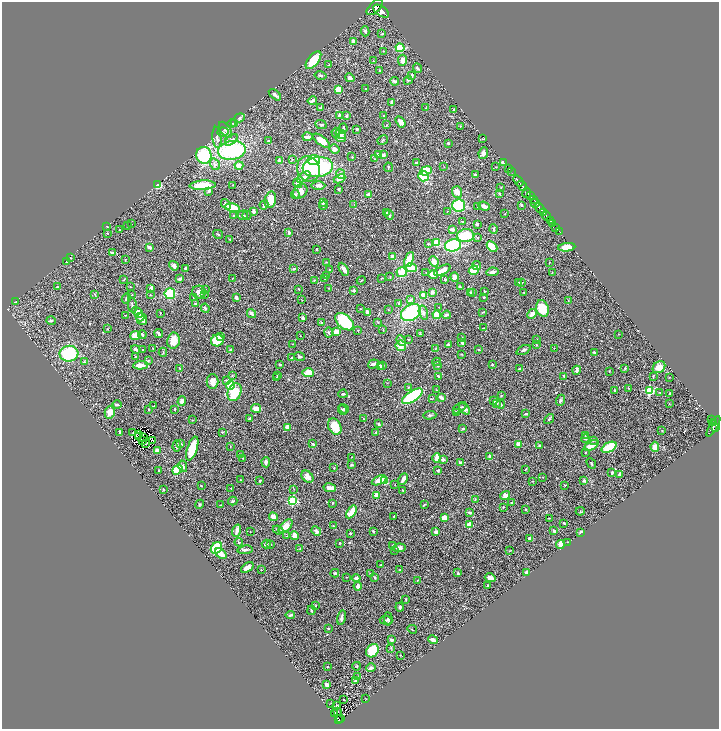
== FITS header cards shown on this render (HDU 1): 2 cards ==
NAXIS1  =                 1434
NAXIS2  =                 1453

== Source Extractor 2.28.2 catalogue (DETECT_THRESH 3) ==
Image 1434 x 1453 px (HDU 1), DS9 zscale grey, zoomed out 1/2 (1 PNG px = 2 x 2 image px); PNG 721 x 731 px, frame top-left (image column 2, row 1453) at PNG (2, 2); each listed source drawn as its Kron ellipse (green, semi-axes under 4 px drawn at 4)
Background 0.58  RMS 0.022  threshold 0.0658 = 3 sigma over >= 5 px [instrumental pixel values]
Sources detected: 545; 23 cannot appear on this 1/2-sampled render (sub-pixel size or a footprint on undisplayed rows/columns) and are neither listed nor drawn; of the other 522, the 500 brightest by FLUX_AUTO listed and drawn (22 fainter detections omitted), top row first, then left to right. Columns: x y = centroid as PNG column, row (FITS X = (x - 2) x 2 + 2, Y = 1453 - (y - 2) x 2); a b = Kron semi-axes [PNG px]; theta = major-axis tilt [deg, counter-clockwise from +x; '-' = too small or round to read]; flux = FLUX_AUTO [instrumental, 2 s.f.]
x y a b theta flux
375 7 10 5 45 4100
381 11 9 5 -33 4000
365 31 5 4 - 6.7
382 34 4 2 - 4.2
353 41 3 2 - 19
400 48 4 3 - 120
383 51 2 1 - 2.3
313 60 10 5 51 110
402 60 5 4 - 21
373 61 2 2 - 1.5
329 65 3 2 - 3.4
417 68 5 3 - 7.2
380 71 3 3 - 9.2
320 75 6 3 -12 6.9
412 75 4 3 - 6.5
350 78 5 3 - 14
408 80 4 3 - 4.8
394 81 4 3 - 8.1
338 89 4 3 - 50
366 89 3 2 - 2.2
275 95 7 3 -41 12
312 101 5 2 - 14
392 102 4 3 - 13
320 108 4 2 - 2.7
426 108 3 2 - 1.7
454 109 4 2 - 3
339 115 4 3 - 7.8
347 116 4 3 - 4.5
383 116 3 2 - 2.3
239 118 5 4 - 8.1
401 122 6 4 -57 32
232 124 4 3 - 3
235 124 4 2 - 3
321 125 6 3 -24 5.6
386 125 3 2 - 2.2
460 126 3 3 - 2.7
343 128 4 3 - 11
357 129 3 2 - 5.8
226 130 9 5 -56 17
223 132 5 4 - 8.1
336 133 5 3 - 11
341 134 6 3 -36 13
217 137 10 4 -85 14
308 137 5 3 - 17
341 137 5 4 - 19
482 139 3 2 - 1.6
231 140 7 4 37 14
383 140 5 2 - 2.5
268 141 2 2 - 2.2
321 141 10 4 -37 50
448 143 2 2 - 7.9
334 149 5 4 - 14
232 150 14 9 9 420
483 153 6 4 66 16
204 155 8 7 - 250
379 155 4 3 - 18
383 155 3 2 - 22
352 157 3 3 - 3.2
292 159 3 2 - 1.7
374 159 3 2 - 2.5
279 160 3 2 - 12
314 160 6 5 - 86
416 162 3 2 - 9.3
503 163 3 2 - 46
215 164 6 4 -56 14
239 165 4 3 - 29
318 167 15 10 7 340
388 167 5 2 - 3.2
444 167 3 2 - 1.9
496 167 3 2 - 2.3
308 169 13 11 -64 140
509 169 2 1 - 17
426 171 6 4 23 110
511 171 2 1 - 26
341 174 5 4 - 14
475 175 3 3 - 5.8
424 176 5 5 - 100
304 177 8 4 34 21
339 179 6 3 26 32
518 181 6 2 -53 1500
298 183 5 4 - 26
158 185 4 3 - 77
203 185 13 4 3 96
233 185 2 2 - 1.6
318 186 7 4 -1 15
522 186 6 2 -50 880
501 187 2 2 - 1.8
339 189 3 2 - 6.8
209 191 4 3 - 8.7
300 191 8 6 49 32
457 192 6 5 - 37
527 193 5 4 - 230
295 194 4 3 - 5.1
499 194 3 2 - 4.1
369 195 3 3 - 44
530 196 4 2 - 420
533 199 3 1 - 280
270 200 8 5 78 68
323 202 4 3 - 11
535 203 4 4 - 690
226 204 6 4 -49 11
264 205 4 3 - 13
354 205 3 2 - 2.6
459 205 6 6 - 180
521 205 3 2 - 5.4
323 206 4 2 - 2.1
478 206 3 3 - 2.8
484 206 6 3 -22 24
232 208 7 4 -13 100
540 208 6 2 -54 2200
253 211 4 2 - 18
447 211 2 2 - 1.9
387 213 3 2 - 2.9
544 213 2 2 - 400
505 214 2 1 - 1.9
234 215 3 3 - 3.4
243 215 5 3 - 6.4
247 215 5 3 - 4.3
389 215 5 2 - 6.3
547 216 5 2 - 990
550 220 3 2 - 170
462 222 4 3 - 3.6
131 224 2 1 - 1.7
477 224 4 3 - 6.6
553 224 2 2 - 96
107 226 2 2 - 2.4
128 226 2 2 - 1.9
556 227 2 2 - 38
494 229 5 3 - 5.6
119 230 2 1 - 2.2
452 230 4 2 - 15
559 231 3 1 - 10
107 233 2 2 - 1.5
289 233 4 3 - 5.8
218 234 5 2 - 5.6
465 236 9 6 4 140
478 238 3 2 - 3.3
229 239 3 2 - 2.3
436 242 4 3 - 77
428 244 4 2 - 3
453 245 8 6 12 260
149 247 3 3 - 19
492 247 6 4 -46 66
567 247 8 4 7 55
316 249 2 2 - 3.6
113 253 4 3 - 10
392 256 4 3 - 17
70 258 2 2 - 3.5
125 260 2 2 - 2.6
409 260 8 4 69 75
434 261 6 4 -66 30
67 262 3 2 - 7.2
326 262 3 2 - 2.2
549 263 2 1 - 1.4
476 265 4 3 - 6.3
174 266 5 4 - 15
186 268 3 3 - 7.8
411 268 5 3 - 78
294 269 4 2 - 5.4
329 269 2 2 - 1.8
344 269 7 3 -59 21
442 270 9 3 28 25
474 270 5 4 - 74
402 272 5 5 - 58
492 272 6 3 8 17
426 273 3 2 - 2.4
552 273 3 1 - 1.5
433 274 5 4 - 51
326 276 3 3 - 2.7
390 277 2 2 - 1.7
455 277 5 4 - 17
325 278 4 3 - 3.5
382 278 3 2 - 1.8
180 279 3 2 - 15
232 279 3 2 - 1.8
445 279 2 2 - 5.5
124 280 3 2 - 2.5
314 280 2 2 - 2.9
361 280 5 2 - 2.7
519 283 3 2 - 3.3
521 283 3 2 - 4.2
57 287 2 2 - 5.1
130 287 2 1 - 1.7
460 287 3 2 - 5
151 288 3 3 - 12
328 288 2 2 - 1.8
205 289 3 2 - 1.9
299 289 2 2 - 4.8
354 290 3 3 - 7.3
484 291 3 2 - 2.5
199 292 7 6 - 20
432 292 3 3 - 18
470 292 3 3 - 4.4
472 292 3 3 - 4.1
524 292 3 2 - 2
95 294 3 2 - 2.3
170 294 5 5 - 180
132 295 2 2 - 2.4
150 295 2 2 - 2
204 295 3 2 - 2.8
423 295 4 3 - 27
484 297 3 2 - 3.2
193 298 2 1 - 1.4
236 298 3 2 - 14
126 299 5 3 - 5.9
301 299 3 2 - 1.5
410 300 4 3 - 9.6
568 301 3 2 - 1.5
16 302 3 2 - 2.2
399 303 3 3 - 4.3
195 304 2 2 - 16
132 305 8 3 -78 7.9
439 307 2 2 - 1.5
205 308 4 3 - 6.5
542 308 8 6 -72 95
360 309 3 2 - 2
388 310 2 2 - 2
138 312 6 4 -47 20
411 312 11 7 31 290
483 312 3 2 - 4.2
160 313 2 2 - 2.4
251 313 5 3 - 15
368 313 4 2 - 31
423 313 7 4 -76 15
532 314 5 3 - 27
126 315 2 2 - 1.8
437 315 4 4 - 63
447 315 4 2 - 9.9
140 317 4 3 - 10
303 318 3 2 - 12
142 319 6 5 - 19
51 320 5 3 - 7.3
321 322 3 3 - 3.5
344 322 11 6 -42 270
378 322 3 2 - 2.4
483 328 3 2 - 2.6
108 329 3 2 - 1.7
383 330 2 2 - 1.7
358 331 3 2 - 2.1
336 332 4 3 - 49
159 333 5 2 - 9.2
329 333 5 3 - 5
420 334 4 3 - 3.5
619 334 3 2 - 1.6
142 335 4 3 - 7.7
135 336 5 4 - 62
300 336 2 2 - 1.7
221 337 3 2 - 7.8
462 338 3 2 - 2.6
536 339 2 2 - 1.9
217 340 6 6 - 100
401 340 5 3 - 15
408 340 3 2 - 2.7
173 341 8 6 79 44
462 342 4 2 - 15
293 344 2 2 - 1.5
448 345 2 2 - 23
536 345 2 2 - 3
401 346 5 5 - 37
153 348 2 2 - 2.6
436 348 3 2 - 3
554 348 2 2 - 1.6
136 349 5 3 - 8.9
142 350 2 2 - 6.3
230 350 3 2 - 7.9
479 350 3 2 - 3.1
524 350 7 3 26 10
163 352 4 3 - 4
594 352 2 2 - 11
69 354 9 8 - 190
462 354 3 2 - 2.1
135 356 2 2 - 3.1
300 356 5 4 - 6.7
291 358 2 2 - 5.3
84 361 4 3 - 3.8
148 361 4 3 - 3.5
437 362 4 3 - 4
373 364 5 3 - 13
140 365 7 4 2 27
280 365 4 2 - 3.1
383 365 3 3 - 5.3
438 365 4 4 - 4.4
492 365 2 2 - 5.4
380 366 3 3 - 17
659 367 7 5 40 46
625 368 3 3 - 3.2
180 369 3 2 - 2.7
519 369 3 2 - 4.8
577 370 4 3 - 13
609 371 3 2 - 2.5
308 373 6 4 -3 49
232 375 4 3 - 4
278 376 3 2 - 3.7
438 376 4 2 - 4.9
564 376 3 2 - 4.3
653 376 3 2 - 2.7
670 377 2 2 - 2.4
277 378 3 2 - 4.7
226 380 4 3 - 4.4
212 382 7 6 - 25
387 383 3 2 - 1.6
230 385 4 4 - 88
408 387 3 3 - 3
628 388 2 2 - 2
436 390 3 2 - 2.2
615 390 2 2 - 4.7
649 391 3 3 - 370
235 392 9 6 69 130
660 392 2 2 - 2.1
343 394 4 2 - 4.5
669 394 3 2 - 7.1
412 396 12 5 34 360
501 396 2 2 - 2.1
441 397 4 2 - 21
432 399 3 2 - 2.1
560 400 6 4 67 6.8
182 401 5 4 - 21
493 401 4 2 - 6.3
497 403 2 2 - 8.7
117 404 4 3 - 9.2
501 404 4 3 - 6.5
669 404 2 2 - 1.4
154 406 2 1 - 1.9
256 408 5 3 - 45
459 408 8 3 35 7.8
149 409 2 2 - 3.3
344 409 5 3 - 4.5
464 409 6 3 -43 18
175 410 3 2 - 2.2
343 410 5 2 - 2.7
110 412 6 5 - 33
456 413 3 3 - 4.1
526 414 3 2 - 7.4
430 415 6 3 3 7
250 418 4 2 - 9.2
363 419 2 2 - 2.2
549 419 5 2 - 6.5
192 420 3 2 - 2.1
711 420 4 2 - 160
713 422 3 2 - 130
379 424 2 2 - 6.7
288 427 4 3 - 34
335 427 8 6 -61 70
713 427 11 3 60 460
716 427 4 2 - 510
463 429 4 3 - 5.3
662 431 3 2 - 1.9
133 432 2 1 - 2.3
222 432 3 3 - 2.8
376 432 2 2 - 1.7
120 433 4 2 - 7.4
139 434 3 2 - 2.3
586 435 3 2 - 1.8
139 437 2 1 - 2.4
143 437 2 1 - 3.2
585 438 4 3 - 5.4
152 440 3 2 - 3.4
593 440 4 3 - 4.8
143 441 2 1 - 1.9
146 444 2 1 - 2.8
181 444 4 3 - 3.9
313 444 4 3 - 4.2
519 444 3 3 - 42
539 445 4 2 - 2.7
591 445 8 3 28 64
177 446 6 2 88 10
230 447 2 2 - 1.8
609 447 8 4 27 120
655 447 5 4 - 26
192 449 12 5 72 110
157 451 3 3 - 33
585 452 2 2 - 1.7
241 455 3 2 - 2.9
489 456 3 3 - 7
351 457 3 2 - 1.7
242 458 2 2 - 1.9
437 458 5 3 - 51
443 459 3 3 - 17
266 462 5 3 - 10
460 463 4 3 - 19
591 463 6 3 -49 4.8
352 465 3 2 - 4.6
183 466 6 3 -77 11
334 468 2 2 - 2
526 469 3 2 - 2.8
159 470 3 3 - 2.9
177 470 5 4 - 180
438 470 2 2 - 5.4
612 472 3 2 - 8.4
620 475 3 2 - 23
307 477 7 5 -45 36
542 477 2 2 - 1.5
403 479 6 3 63 19
240 480 2 2 - 4.1
379 480 8 4 24 49
260 481 2 2 - 4.3
385 481 3 3 - 54
533 481 2 2 - 1.8
584 481 3 3 - 10
201 485 2 2 - 2.8
395 485 3 1 - 1.6
565 485 2 2 - 2.2
231 488 2 2 - 1.8
330 488 6 3 -11 31
163 489 2 2 - 4
294 489 3 2 - 1.5
402 490 2 2 - 2.9
377 495 2 2 - 81
505 495 5 4 - 21
475 499 3 2 - 2.3
233 501 5 4 - 5.7
293 501 3 3 - 300
332 503 3 2 - 1.8
511 503 2 2 - 4.4
200 504 5 3 - 4.1
221 505 3 2 - 1.9
424 505 3 2 - 3.7
503 507 3 2 - 3.1
526 510 2 2 - 3.5
580 511 4 4 - 4.4
351 512 7 4 55 67
470 513 4 3 - 9.2
394 516 2 2 - 1.6
273 517 4 3 - 40
444 517 3 3 - 42
549 518 3 2 - 3.4
564 523 3 2 - 4.2
469 525 3 2 - 110
285 526 8 5 46 38
333 526 4 3 - 3.8
278 530 5 2 - 4.2
237 531 6 3 73 19
316 531 5 3 - 11
373 531 3 2 - 5.3
554 531 3 3 - 7.1
250 532 2 1 - 2.2
436 532 2 2 - 37
581 532 3 2 - 10
350 533 3 2 - 4.6
294 535 4 4 - 25
287 536 3 2 - 1.4
530 539 3 3 - 15
239 542 4 3 - 4.1
568 542 2 2 - 1.4
340 543 2 2 - 4.1
266 544 4 3 - 6.6
271 544 2 2 - 1.4
560 544 4 3 - 23
393 545 3 2 - 2.4
216 548 6 5 - 230
399 548 6 4 8 25
300 549 3 3 - 2.5
245 550 7 3 6 11
394 551 3 2 - 1.5
510 551 3 2 - 1.6
221 554 6 4 -39 28
381 565 3 3 - 3.6
247 567 7 3 36 27
261 570 2 2 - 3.9
400 570 3 2 - 2.8
527 572 3 3 - 12
335 573 4 3 - 6.1
371 573 3 2 - 3.6
458 573 4 3 - 5.8
347 577 3 1 - 1.8
375 577 4 3 - 3.5
356 578 4 3 - 12
490 578 5 3 - 20
417 580 3 2 - 1.9
358 586 4 4 - 14
487 586 3 2 - 3.3
406 599 3 2 - 2.8
316 606 3 2 - 2.7
400 607 4 3 - 6.4
312 610 4 3 - 6.2
290 615 4 3 - 7.5
342 618 7 3 78 13
388 619 6 3 -86 9.9
386 620 6 4 -5 8
328 628 3 2 - 4.2
412 629 5 2 - 2.4
391 640 3 3 - 14
433 640 5 2 - 30
391 648 3 3 - 2.5
372 651 7 6 - 140
401 655 2 2 - 1.6
327 666 2 2 - 2.7
357 666 4 4 - 4.2
371 668 5 3 - 15
357 677 2 2 - 2.9
355 681 3 2 - 5.2
327 685 4 2 - 13
343 699 2 1 - 2
366 699 2 1 - 1.7
331 703 3 2 - 1.5
337 705 4 4 - 4.5
337 712 3 1 - 9.2
335 714 2 2 - 1.4
338 719 4 3 - 130
341 719 2 1 - 18
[22 fainter detections neither listed nor drawn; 23 sub-pixel or undisplayed-footprint detections neither listed nor drawn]